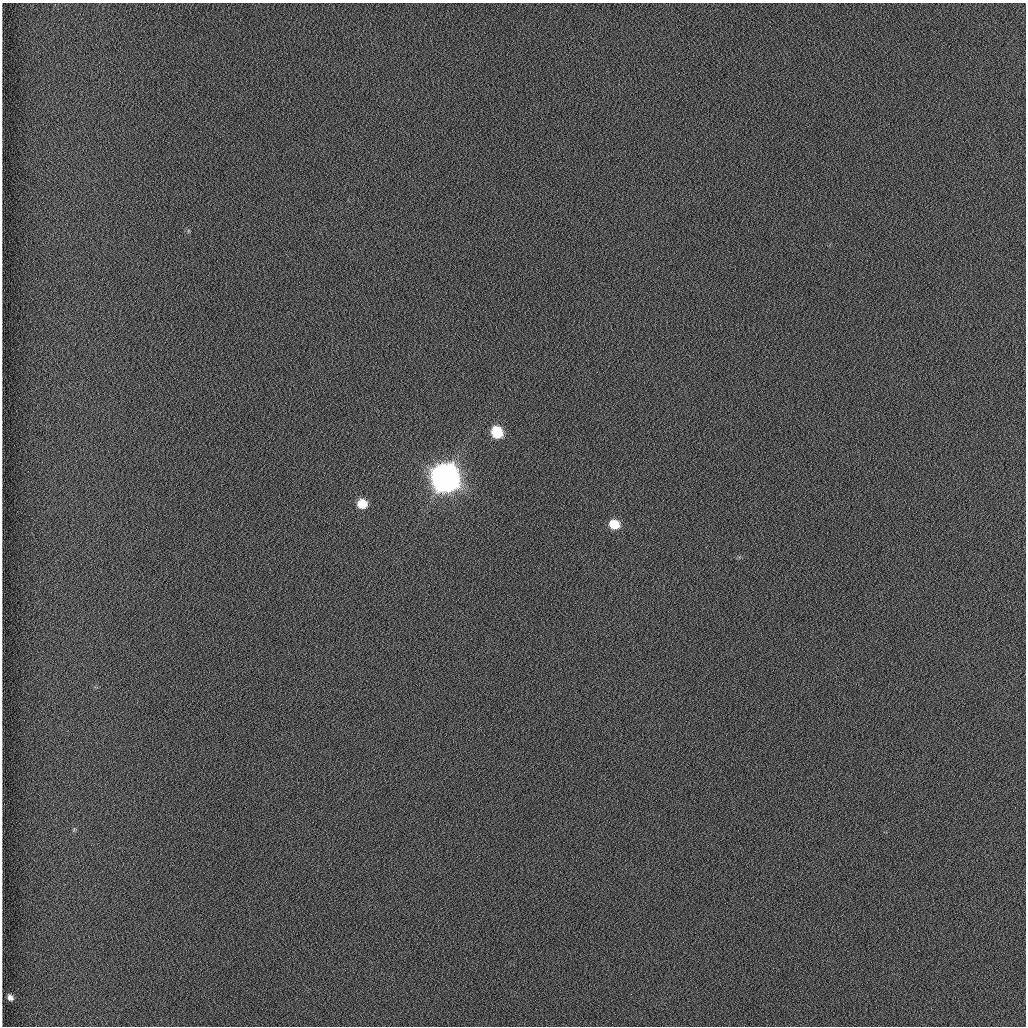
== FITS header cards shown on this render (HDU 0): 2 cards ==
NAXIS1  =                 1024 /fastest changing axis
NAXIS2  =                 1024 /next to fastest changing axis

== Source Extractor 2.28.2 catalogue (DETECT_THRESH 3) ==
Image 1024 x 1024 px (HDU 0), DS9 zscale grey, 1 PNG px = 1 image px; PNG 1028 x 1028 px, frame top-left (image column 1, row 1024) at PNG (2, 3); no overlay
Background 1260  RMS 6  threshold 17.9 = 3 sigma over >= 5 px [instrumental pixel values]
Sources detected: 6; all 6 listed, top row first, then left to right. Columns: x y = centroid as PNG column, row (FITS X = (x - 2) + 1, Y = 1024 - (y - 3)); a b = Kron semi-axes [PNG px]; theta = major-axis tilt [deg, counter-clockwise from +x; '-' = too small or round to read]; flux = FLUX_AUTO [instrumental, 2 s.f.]
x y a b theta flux
497 432 9 7 -49 2.0e+04
445 478 11 10 - 1.0e+06
362 504 8 7 - 8.6e+03
614 524 10 8 -16 9.1e+03
74 829 7 4 57 6.1e+02
10 997 7 6 - 2.0e+03